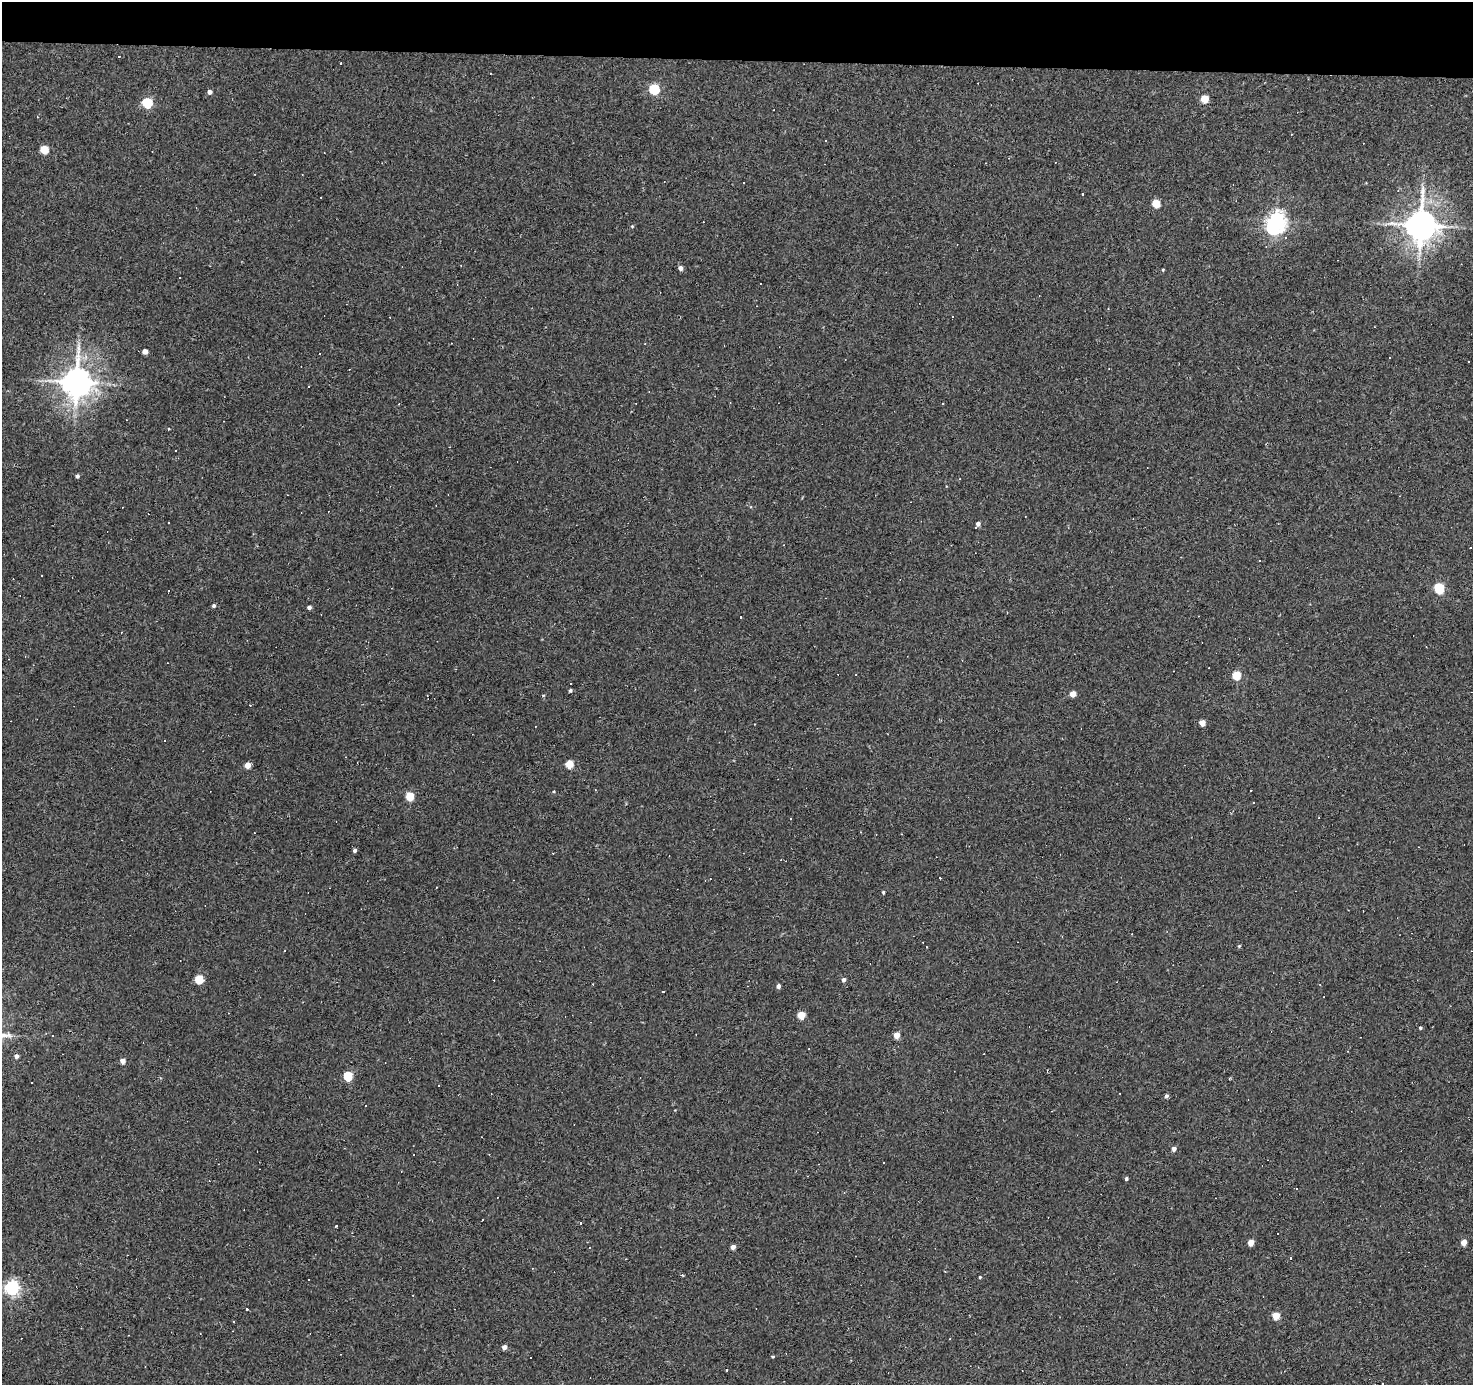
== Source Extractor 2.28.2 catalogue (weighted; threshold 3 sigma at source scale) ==
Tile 2 of 3 x 3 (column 2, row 1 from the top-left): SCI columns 1472-2942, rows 2956-4338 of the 4413 x 4438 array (HDU 1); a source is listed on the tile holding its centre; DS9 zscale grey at full resolution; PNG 1475 x 1387 px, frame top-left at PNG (2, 2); no overlay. Shown black and unused: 4% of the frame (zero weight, under 2 of 3 exposures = <1% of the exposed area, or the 3 px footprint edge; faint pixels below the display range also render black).
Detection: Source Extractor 2.28.2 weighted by HDU 2 'WHT'; one run over the whole footprint, this tile lists its part. Background 0.0775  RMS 0.0053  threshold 0.0238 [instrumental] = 3 sigma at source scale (4.5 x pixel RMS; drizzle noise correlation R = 1.50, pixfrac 1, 0.05/0.05 arcsec/px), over >= 5 px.
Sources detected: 116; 1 inside a brighter object's white glare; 45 cosmic-ray / hot-pixel residue — not listed; the other 70 listed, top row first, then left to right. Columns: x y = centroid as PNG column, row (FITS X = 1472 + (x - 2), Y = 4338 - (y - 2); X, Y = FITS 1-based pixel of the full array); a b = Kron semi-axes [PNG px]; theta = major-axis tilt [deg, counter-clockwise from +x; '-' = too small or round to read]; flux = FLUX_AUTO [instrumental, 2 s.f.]
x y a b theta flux
341 63 3 3 - 1.1
490 73 2 2 - 0.39
654 89 6 5 - 40
209 92 5 4 - 2
1204 99 5 5 - 11
147 103 5 5 - 35
44 149 5 5 - 15
1398 191 4 4 - 0.55
1083 194 3 2 - 0.49
1156 203 5 5 - 14
1276 221 7 6 - 240
1421 225 10 9 - 840
632 226 4 4 - 0.51
1285 238 3 3 - 1.7
680 268 5 4 - 2.2
1163 270 4 3 - 0.56
179 277 3 3 - 0.95
952 316 3 2 - 0.94
145 351 4 4 - 3.4
77 382 10 9 - 760
308 387 2 2 - 0.37
77 476 4 4 - 1.2
978 524 6 4 59 2.1
1470 548 2 2 - 0.31
1439 588 5 5 - 36
168 591 3 2 - 0.57
214 606 5 4 - 1.1
309 607 4 4 - 1.6
740 617 3 2 - 0.35
1236 675 5 5 - 19
570 690 4 3 - 0.92
1073 694 4 4 - 5.3
1202 723 4 4 - 6.1
754 724 3 2 - 0.5
569 764 5 5 - 14
248 765 4 4 - 5.4
1251 790 3 2 - 0.51
410 796 5 5 - 17
355 850 4 4 - 1.2
883 892 4 3 - 0.7
1239 946 4 4 - 0.6
199 979 5 5 - 18
844 980 5 4 - 1.4
1320 985 3 2 - 0.34
778 986 4 4 - 1.9
663 991 3 3 - 14
801 1015 5 5 - 12
1420 1028 4 3 - 0.73
897 1035 5 4 - 5.9
1348 1051 2 2 - 0.44
16 1056 4 4 - 1.7
123 1061 4 4 - 3.3
348 1076 5 5 - 22
439 1086 2 2 - 0.39
1166 1096 4 4 - 1.3
1174 1149 5 4 - 1.9
1126 1179 4 4 - 0.87
482 1219 3 3 - 15
336 1226 3 2 - 0.63
1464 1242 4 4 - 5.6
1251 1243 5 4 - 7.7
733 1247 4 4 - 3.1
682 1275 4 3 - 0.54
980 1277 3 3 - 0.61
308 1279 2 2 - 0.38
12 1288 6 6 - 130
247 1308 3 3 - 2.4
1276 1316 5 5 - 10
504 1347 4 4 - 2.6
772 1356 5 3 - 0.49